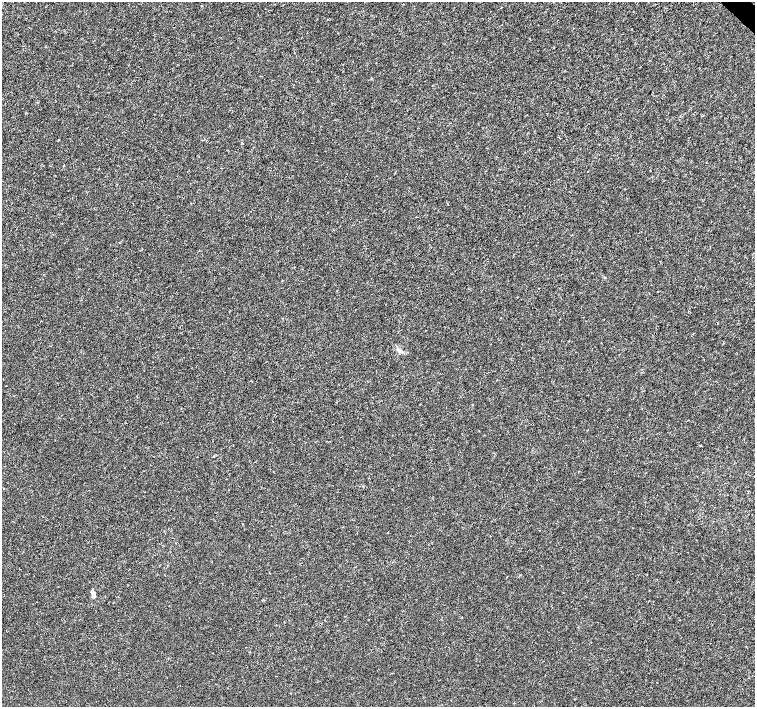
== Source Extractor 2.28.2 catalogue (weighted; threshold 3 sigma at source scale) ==
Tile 10 of 4 x 4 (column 2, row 3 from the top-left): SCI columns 1511-3015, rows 1632-3040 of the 6026 x 6016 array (HDU 1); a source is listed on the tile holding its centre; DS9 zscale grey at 2 x 2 block average (1 PNG px = mean of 2 x 2 image px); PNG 757 x 709 px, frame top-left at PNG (2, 2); no overlay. Shown black and unused: <1% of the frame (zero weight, under 3 of 4 exposures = <1% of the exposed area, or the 3 px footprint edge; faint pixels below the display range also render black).
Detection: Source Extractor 2.28.2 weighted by HDU 2 'WHT'; one run over the whole footprint, this tile lists its part. Background -4.64e-05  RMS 0.0017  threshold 0.00754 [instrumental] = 3 sigma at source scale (4.5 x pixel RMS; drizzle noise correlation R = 1.50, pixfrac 1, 0.0396/0.0396 arcsec/px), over >= 5 px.
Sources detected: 6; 1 cosmic-ray / hot-pixel residue — not listed; the other 5 listed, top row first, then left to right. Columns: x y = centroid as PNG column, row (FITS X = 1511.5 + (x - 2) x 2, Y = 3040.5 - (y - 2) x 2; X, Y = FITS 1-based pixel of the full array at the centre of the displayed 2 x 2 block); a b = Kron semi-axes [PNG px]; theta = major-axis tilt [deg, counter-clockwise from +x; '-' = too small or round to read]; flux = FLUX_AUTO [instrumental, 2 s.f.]
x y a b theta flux
64 165 2 2 - 0.32
119 243 2 2 - 0.29
604 277 3 2 - 0.24
400 350 7 4 -41 1.3
93 595 8 4 -85 1.4